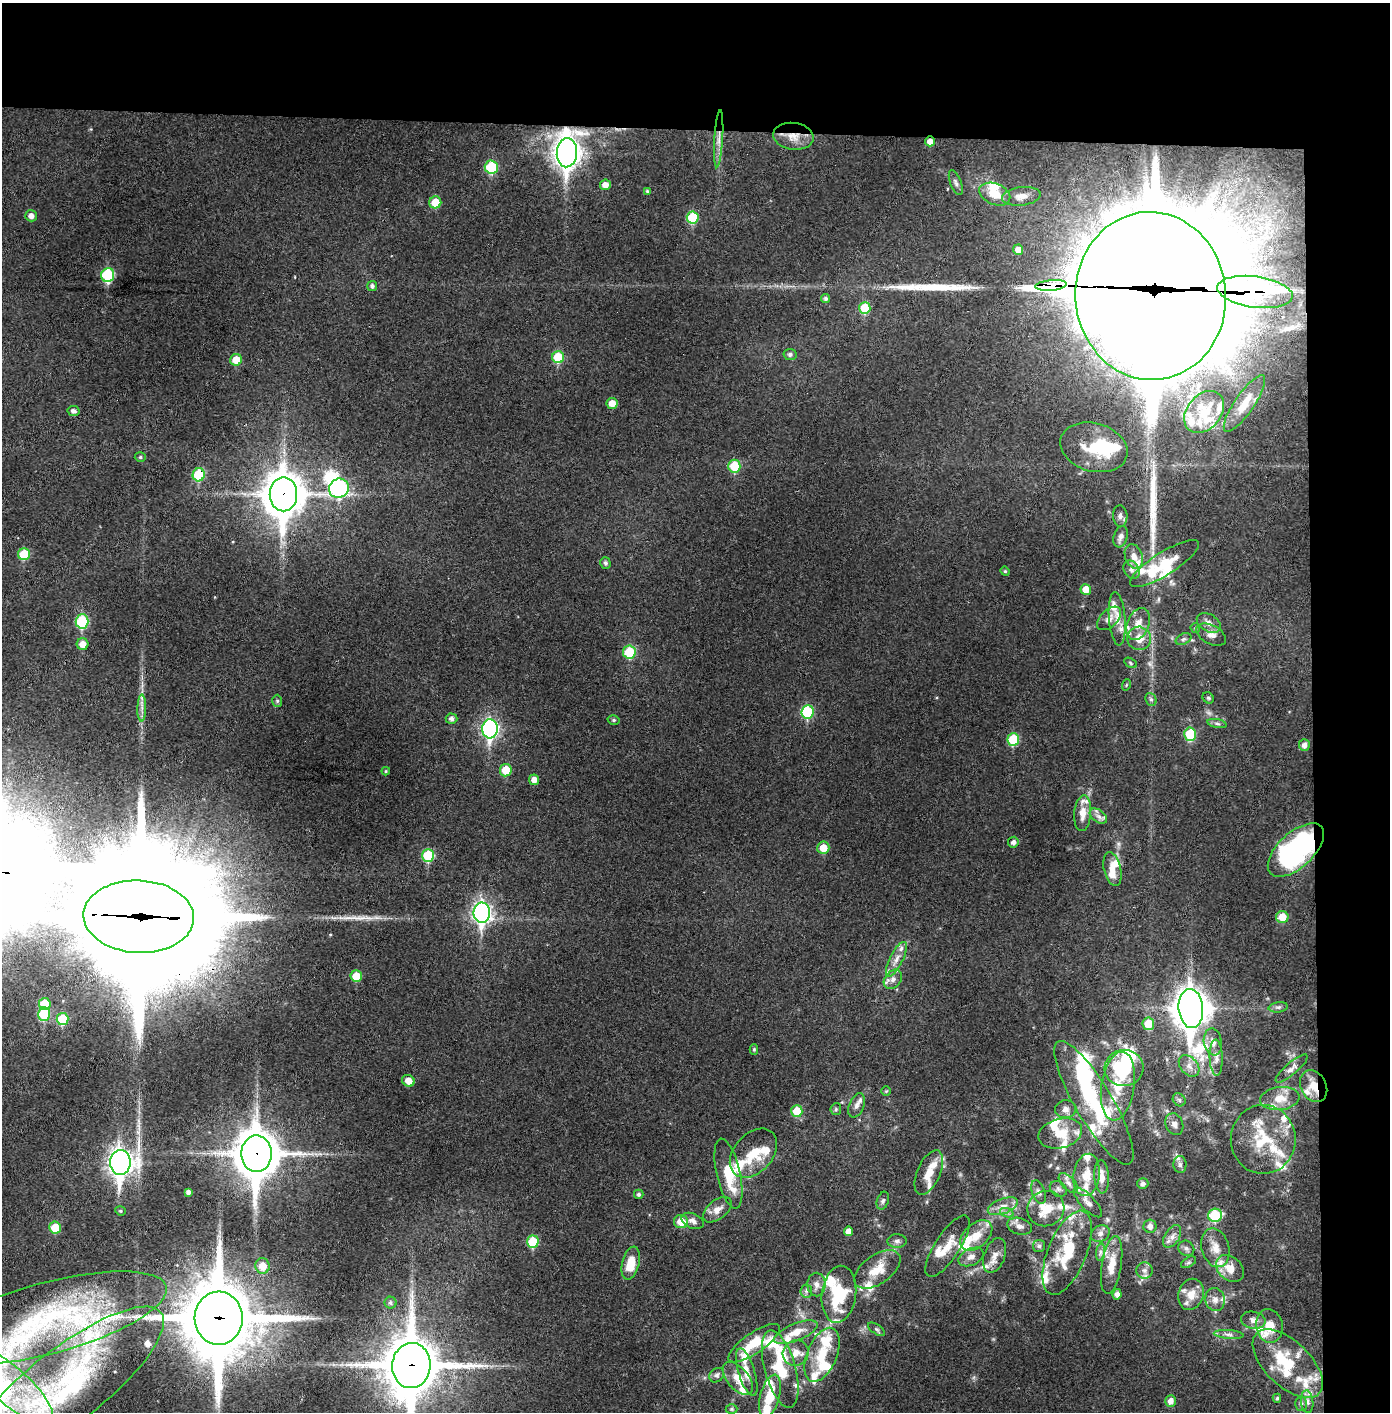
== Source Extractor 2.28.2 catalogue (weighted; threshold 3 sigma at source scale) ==
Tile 3 of 3 x 3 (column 3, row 1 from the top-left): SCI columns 2858-4245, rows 2825-4234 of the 4323 x 4241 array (HDU 1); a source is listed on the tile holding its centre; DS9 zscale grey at full resolution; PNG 1392 x 1414 px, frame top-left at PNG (2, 3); each listed source drawn as its Kron ellipse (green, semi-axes under 4 px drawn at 4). Shown black and unused: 14% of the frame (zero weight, under 3 of 4 exposures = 6% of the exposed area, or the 3 px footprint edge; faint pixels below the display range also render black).
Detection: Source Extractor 2.28.2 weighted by HDU 2 'WHT'; one run over the whole footprint, this tile lists its part. Background 0.0472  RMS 0.0056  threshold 0.0254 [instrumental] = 3 sigma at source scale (4.5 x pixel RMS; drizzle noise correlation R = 1.50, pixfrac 1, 0.05/0.05 arcsec/px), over >= 5 px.
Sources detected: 279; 14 inside a brighter object's white glare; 3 long thin detections or spike segments (spike, bleed or trail) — neither listed nor drawn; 73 inside a brighter listed object's ellipse — not listed separately; the other 189 listed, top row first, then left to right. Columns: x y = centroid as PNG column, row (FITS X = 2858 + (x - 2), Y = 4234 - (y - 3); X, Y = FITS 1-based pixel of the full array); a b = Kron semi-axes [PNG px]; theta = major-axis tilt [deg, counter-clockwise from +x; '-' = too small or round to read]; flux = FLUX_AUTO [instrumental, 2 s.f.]
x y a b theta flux
793 136 20 13 -8 8.7
719 139 29 4 87 5.4
930 141 5 5 - 3.8
567 153 14 10 86 580
491 167 6 6 - 28
956 182 13 5 -68 1.9
605 185 5 5 - 4.2
647 191 4 4 - 0.74
995 194 16 10 -23 10
1021 196 19 9 7 5.2
435 202 6 6 - 11
31 216 6 5 - 3
693 218 6 6 - 22
1018 250 5 5 - 3.5
108 275 7 6 - 42
1051 285 15 5 5 420
372 286 5 5 - 1.7
1255 292 38 15 -8 1300
1151 296 84 75 -86 33000
826 299 4 4 - 1.4
865 308 6 5 - 17
790 354 6 5 - 1.8
558 357 6 6 - 21
236 360 6 5 - 8.5
612 403 5 5 - 5.6
1244 403 33 9 56 10
73 411 6 5 - 2
1204 412 23 17 50 19
1094 447 34 24 -15 24
140 457 5 4 - 0.94
734 466 6 6 - 18
199 475 6 6 - 27
339 488 10 9 - 77
283 494 17 14 90 1600
1120 516 11 7 -86 2.3
1121 537 11 6 72 2.4
24 554 6 6 - 18
1134 556 13 8 -70 4.7
605 563 6 5 - 1.5
1165 563 40 11 32 17
1132 570 10 7 -58 2.3
1005 571 5 4 - 0.65
1086 589 5 5 - 6.3
1109 618 14 8 43 3.8
1117 619 27 8 -85 7
82 621 7 6 - 39
1209 623 13 8 -32 4
1138 624 17 11 69 7.5
1195 628 5 4 - 0.78
1211 635 16 9 -28 4.5
1139 638 12 11 - 8.4
1183 639 8 5 26 1.5
83 644 6 6 - 5.2
629 652 7 6 - 21
1130 663 7 4 -30 0.94
1126 685 6 3 71 0.59
1208 698 6 5 - 0.9
1151 699 7 5 -66 1.2
277 701 6 5 - 1.1
142 708 14 4 88 3.1
807 712 7 6 - 38
452 719 6 5 - 2.2
614 720 6 4 -14 0.99
1217 723 10 4 -11 1.4
490 729 9 7 88 150
1190 734 7 6 - 23
1013 739 6 6 - 23
1304 745 6 5 - 2.8
506 770 6 6 - 11
386 771 4 4 - 0.61
534 780 5 5 - 3.8
1083 813 18 8 85 6.5
1098 816 10 6 -36 2.5
1013 842 5 5 - 2.2
823 848 6 6 - 8.9
1296 850 34 17 43 120
428 855 6 6 - 28
1112 869 17 8 -77 5.4
482 913 10 8 -90 230
139 917 55 36 -3 31000
1282 917 6 6 - 8.8
896 959 19 6 63 5
356 976 6 6 - 11
893 979 11 8 50 3.5
45 1004 6 6 - 14
1278 1007 10 5 7 1.7
1191 1008 19 12 -85 1100
44 1014 7 6 - 25
62 1019 6 6 - 20
1148 1024 6 6 - 11
1213 1042 13 9 -81 4.6
754 1049 5 4 - 0.69
1216 1058 18 6 -87 3.6
1189 1066 12 8 -49 4.1
1124 1068 19 18 - 34
1292 1068 20 6 40 2.9
408 1081 6 5 - 5.1
1118 1086 35 16 82 19
1314 1086 17 12 -62 8.9
886 1091 5 5 - 0.66
1280 1098 20 11 7 8.5
1179 1100 7 5 -45 1.3
1094 1103 71 19 -59 54
857 1105 12 7 68 2.7
836 1109 6 5 - 0.93
1066 1109 10 9 - 3
797 1111 6 5 - 13
1174 1124 11 8 -66 2.6
1060 1133 22 14 15 11
1263 1139 34 32 -90 31
753 1153 28 19 48 18
256 1154 18 15 -89 2000
120 1162 12 10 88 430
1180 1164 8 6 -88 1.9
929 1172 24 11 67 8.9
728 1174 36 11 -77 22
1087 1175 21 13 83 12
1101 1177 17 7 -86 5.7
1068 1183 12 6 -47 2.9
1143 1183 6 5 - 1.6
1058 1189 9 7 -36 2.1
188 1192 4 4 - 1.9
1038 1192 12 6 -70 2.4
639 1194 5 4 - 1.3
883 1201 9 6 72 1.5
1088 1202 19 7 -47 4.1
1003 1206 16 7 20 5
1046 1209 19 17 22 13
717 1210 17 9 39 5.5
120 1211 5 4 - 0.73
1007 1213 7 4 -19 1.4
1215 1215 7 6 - 28
693 1221 12 7 -23 3.4
681 1222 7 6 - 9.5
1020 1226 13 8 -15 3.3
1150 1226 6 6 - 2.7
55 1228 6 6 - 14
849 1231 5 4 - 3.7
1100 1233 10 8 30 2.7
976 1235 18 11 41 10
1172 1236 12 7 58 3.3
897 1241 9 7 1 2
533 1242 6 6 - 20
947 1246 36 12 57 12
1039 1246 6 6 - 1.3
1186 1248 8 7 - 1.9
1215 1248 20 13 -74 7.9
1100 1252 8 4 83 1.5
1067 1253 45 19 68 28
995 1255 18 10 71 5.2
971 1257 13 8 24 3.5
1189 1262 8 4 31 1.2
631 1263 17 8 76 12
1112 1265 29 10 81 10
263 1266 7 7 - 7.4
1230 1268 15 11 -43 8.7
877 1269 26 14 35 13
1144 1270 8 8 - 2.7
816 1284 12 9 -88 3.8
806 1291 6 6 - 1.5
839 1294 28 17 83 35
1117 1294 5 4 - 2.6
1191 1294 16 12 71 8.4
1215 1299 11 10 - 4.1
390 1303 6 6 - 1.4
49 1318 122 35 15 120
219 1318 26 24 -87 5800
1253 1320 12 8 -10 3.5
1269 1326 17 13 -80 11
877 1329 9 4 -35 1.2
796 1332 23 8 22 9.2
1228 1334 15 4 -4 2.4
754 1343 30 10 35 18
796 1353 13 12 - 6.3
822 1355 28 15 68 17
1288 1364 43 22 -44 38
411 1366 23 19 86 3400
780 1369 40 15 -74 25
747 1372 25 8 -73 6.9
717 1375 8 6 45 1.5
738 1378 19 10 -50 8.2
8 1384 56 18 -41 54
66 1386 120 37 38 140
770 1396 22 9 75 15
1277 1398 4 4 - 0.9
1171 1401 6 5 - 3.6
1307 1402 11 6 -85 2.4
1301 1404 7 6 - 1.4
732 1409 6 5 - 0.8
Overlapping masked pixels (flux is a lower limit): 18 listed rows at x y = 793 136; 719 139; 930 141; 567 153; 1051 285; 1255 292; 1151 296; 199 475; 283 494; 1296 850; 139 917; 1148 1024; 1314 1086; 256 1154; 49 1318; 219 1318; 411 1366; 66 1386
Isophote crosses this tile's border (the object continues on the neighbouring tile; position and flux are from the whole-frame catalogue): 3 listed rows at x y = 411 1366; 8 1384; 66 1386